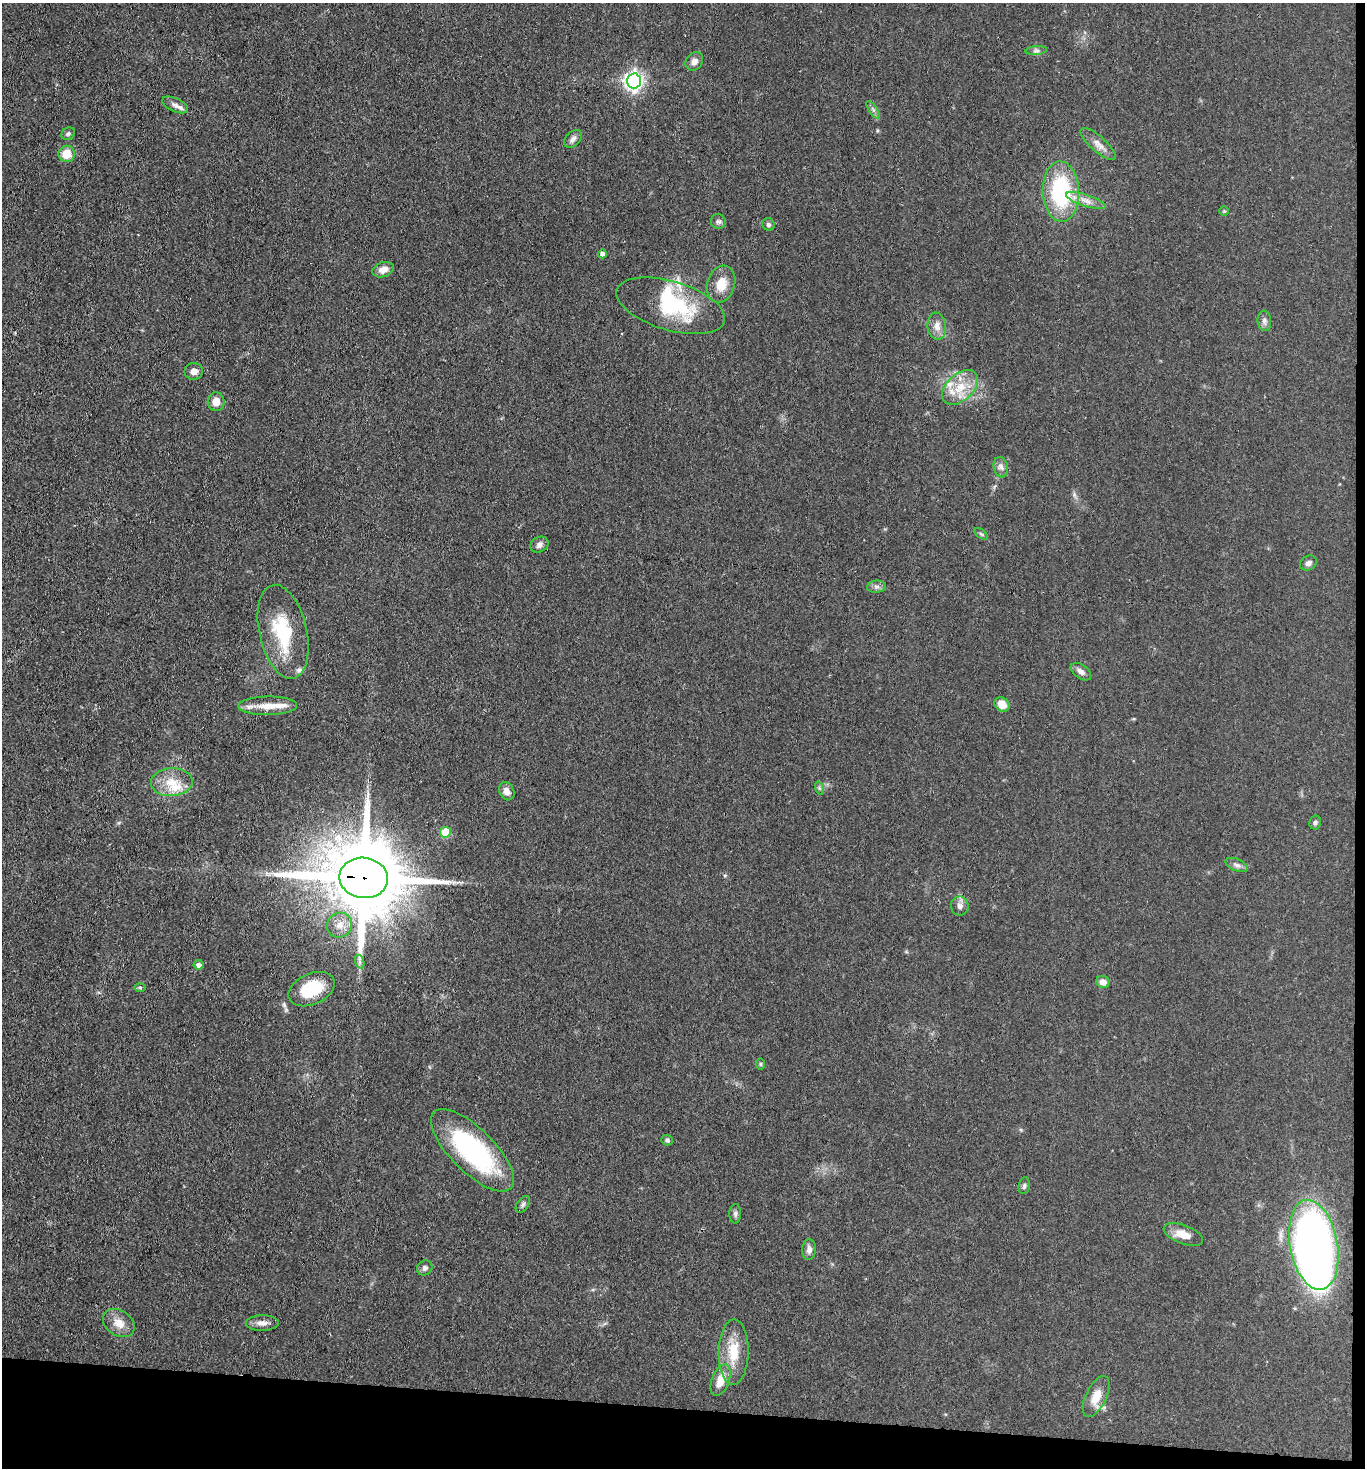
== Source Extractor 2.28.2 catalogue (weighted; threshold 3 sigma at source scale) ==
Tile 9 of 3 x 3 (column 3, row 3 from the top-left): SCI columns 2886-4248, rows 6-1471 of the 4486 x 4408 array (HDU 1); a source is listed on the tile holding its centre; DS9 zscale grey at full resolution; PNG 1367 x 1470 px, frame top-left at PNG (2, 3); each listed source drawn as its Kron ellipse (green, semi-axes under 4 px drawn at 4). Shown black and unused: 5% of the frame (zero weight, under 3 of 4 exposures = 5% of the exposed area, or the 3 px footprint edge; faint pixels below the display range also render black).
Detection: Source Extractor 2.28.2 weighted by HDU 2 'WHT'; one run over the whole footprint, this tile lists its part. Background 0.0693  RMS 0.0072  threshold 0.0323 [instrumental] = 3 sigma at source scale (4.5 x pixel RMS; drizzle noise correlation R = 1.50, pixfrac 1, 0.05/0.05 arcsec/px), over >= 5 px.
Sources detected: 68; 2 inside a brighter object's white glare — neither listed nor drawn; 5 inside a brighter listed object's ellipse — not listed separately; the other 61 listed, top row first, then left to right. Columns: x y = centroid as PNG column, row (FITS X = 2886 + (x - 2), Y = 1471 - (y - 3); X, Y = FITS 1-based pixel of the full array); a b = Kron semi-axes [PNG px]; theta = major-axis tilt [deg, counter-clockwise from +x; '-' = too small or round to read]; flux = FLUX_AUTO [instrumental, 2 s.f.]
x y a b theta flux
1036 51 11 4 4 1.8
694 61 10 8 50 4.1
634 81 7 7 - 310
175 105 14 6 -24 3.8
873 110 10 4 -57 1.8
68 134 7 6 - 1.7
573 139 10 7 45 3
1098 144 22 7 -42 5.9
67 154 8 8 - 11
1061 192 30 18 -88 68
1086 200 20 6 -18 5.9
1224 211 5 5 - 0.92
718 221 7 7 - 1.9
768 224 6 6 - 1.6
602 254 4 4 - 4.2
383 270 11 7 20 5.1
721 284 19 14 73 13
671 306 56 24 -16 54
1264 321 10 7 -84 2.5
937 326 13 9 -82 5.5
194 371 9 8 - 3.9
960 387 21 13 43 16
216 402 9 8 - 6.2
1001 467 10 7 -78 2.9
981 534 7 4 -37 1.1
539 544 9 7 29 2.9
1308 563 9 7 29 2.6
876 587 9 6 5 2.4
283 632 48 24 -77 42
1081 672 11 7 -36 3.3
1002 704 8 6 -38 9.4
268 706 29 9 1 12
172 782 21 14 3 14
819 788 7 4 -71 1.2
507 791 9 7 -63 4.1
1315 822 7 6 - 1.6
445 832 5 5 - 25
1237 865 12 6 -21 2.7
364 878 24 20 -7 9400
960 906 9 9 - 3.4
340 925 13 12 - 8.1
360 962 7 4 -71 1.7
198 965 5 4 - 2.9
1103 982 7 6 - 4.6
140 987 6 4 -1 0.98
312 989 24 15 24 30
760 1064 6 4 -89 1
667 1140 5 5 - 1.5
472 1150 54 21 -45 100
1024 1186 8 5 80 1.6
523 1204 9 5 55 1.9
735 1214 9 6 88 1.9
1183 1235 21 9 -21 9.2
1314 1245 45 24 -79 500
809 1250 10 7 85 3.8
425 1268 8 7 - 2.3
119 1323 17 12 -33 8.6
262 1323 16 8 1 4.8
734 1352 33 15 89 20
721 1380 16 9 70 10
1096 1397 22 10 65 11
Overlapping masked pixels (flux is a lower limit): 1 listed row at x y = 364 878